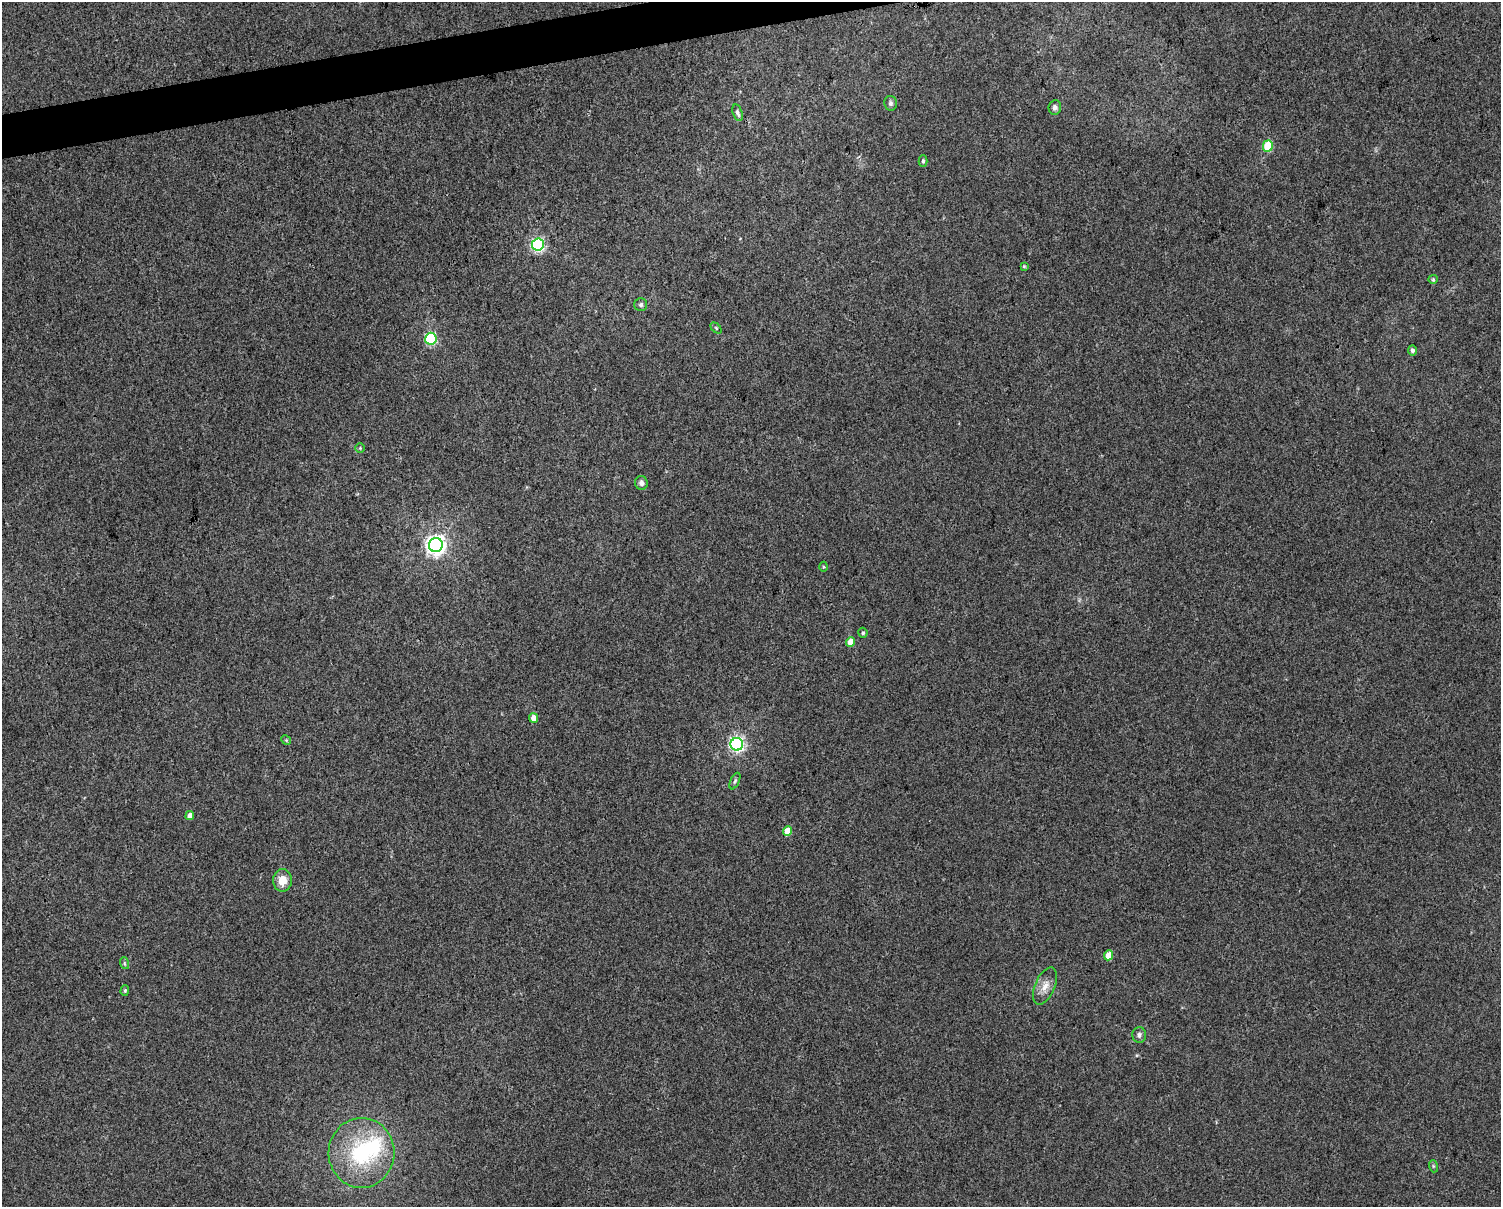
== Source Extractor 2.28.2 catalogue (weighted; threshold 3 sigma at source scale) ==
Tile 8 of 3 x 4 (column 2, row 3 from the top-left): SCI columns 1524-3022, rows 1206-2410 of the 4589 x 4819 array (HDU 1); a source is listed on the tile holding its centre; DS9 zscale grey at full resolution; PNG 1503 x 1209 px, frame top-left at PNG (2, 2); each listed source drawn as its Kron ellipse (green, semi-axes under 4 px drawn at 4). Shown black and unused: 2% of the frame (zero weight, under 3 of 4 exposures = <1% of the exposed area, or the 3 px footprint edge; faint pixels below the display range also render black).
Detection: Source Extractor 2.28.2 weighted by HDU 2 'WHT'; one run over the whole footprint, this tile lists its part. Background 0.00531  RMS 0.0044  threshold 0.0198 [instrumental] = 3 sigma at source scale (4.5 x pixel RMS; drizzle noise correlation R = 1.50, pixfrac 1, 0.0396/0.0396 arcsec/px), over >= 5 px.
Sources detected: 33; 1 inside a brighter object's white glare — neither listed nor drawn; the other 32 listed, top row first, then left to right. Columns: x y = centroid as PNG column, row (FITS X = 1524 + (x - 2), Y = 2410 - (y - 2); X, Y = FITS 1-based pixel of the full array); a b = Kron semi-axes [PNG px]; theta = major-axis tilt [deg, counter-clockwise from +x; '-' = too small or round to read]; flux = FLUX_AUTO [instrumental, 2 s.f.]
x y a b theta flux
891 103 7 6 - 1.2
1055 107 7 6 - 1.6
738 113 9 5 -72 1.3
1268 146 5 5 - 16
923 161 6 4 90 0.79
538 245 6 6 - 81
1024 266 4 4 - 0.44
1433 279 5 4 - 0.52
641 305 6 6 - 1.1
716 328 6 4 -46 0.58
431 339 6 5 - 52
1412 350 5 4 - 1.2
360 448 5 5 - 0.61
641 483 7 6 - 1.6
436 545 7 7 - 240
823 567 5 3 - 0.45
863 633 5 4 - 0.75
850 642 5 4 - 6.6
534 718 5 4 - 4.3
286 740 5 4 - 0.5
737 744 6 6 - 120
735 781 9 4 65 0.92
190 816 4 4 - 2.7
787 831 5 4 - 9.6
282 880 11 9 90 5.5
1108 955 5 4 - 8
124 963 6 4 -72 0.58
1045 986 20 10 67 4.6
125 991 5 4 - 0.57
1139 1035 8 7 - 1.4
361 1153 35 33 87 41
1433 1166 6 4 -72 0.53